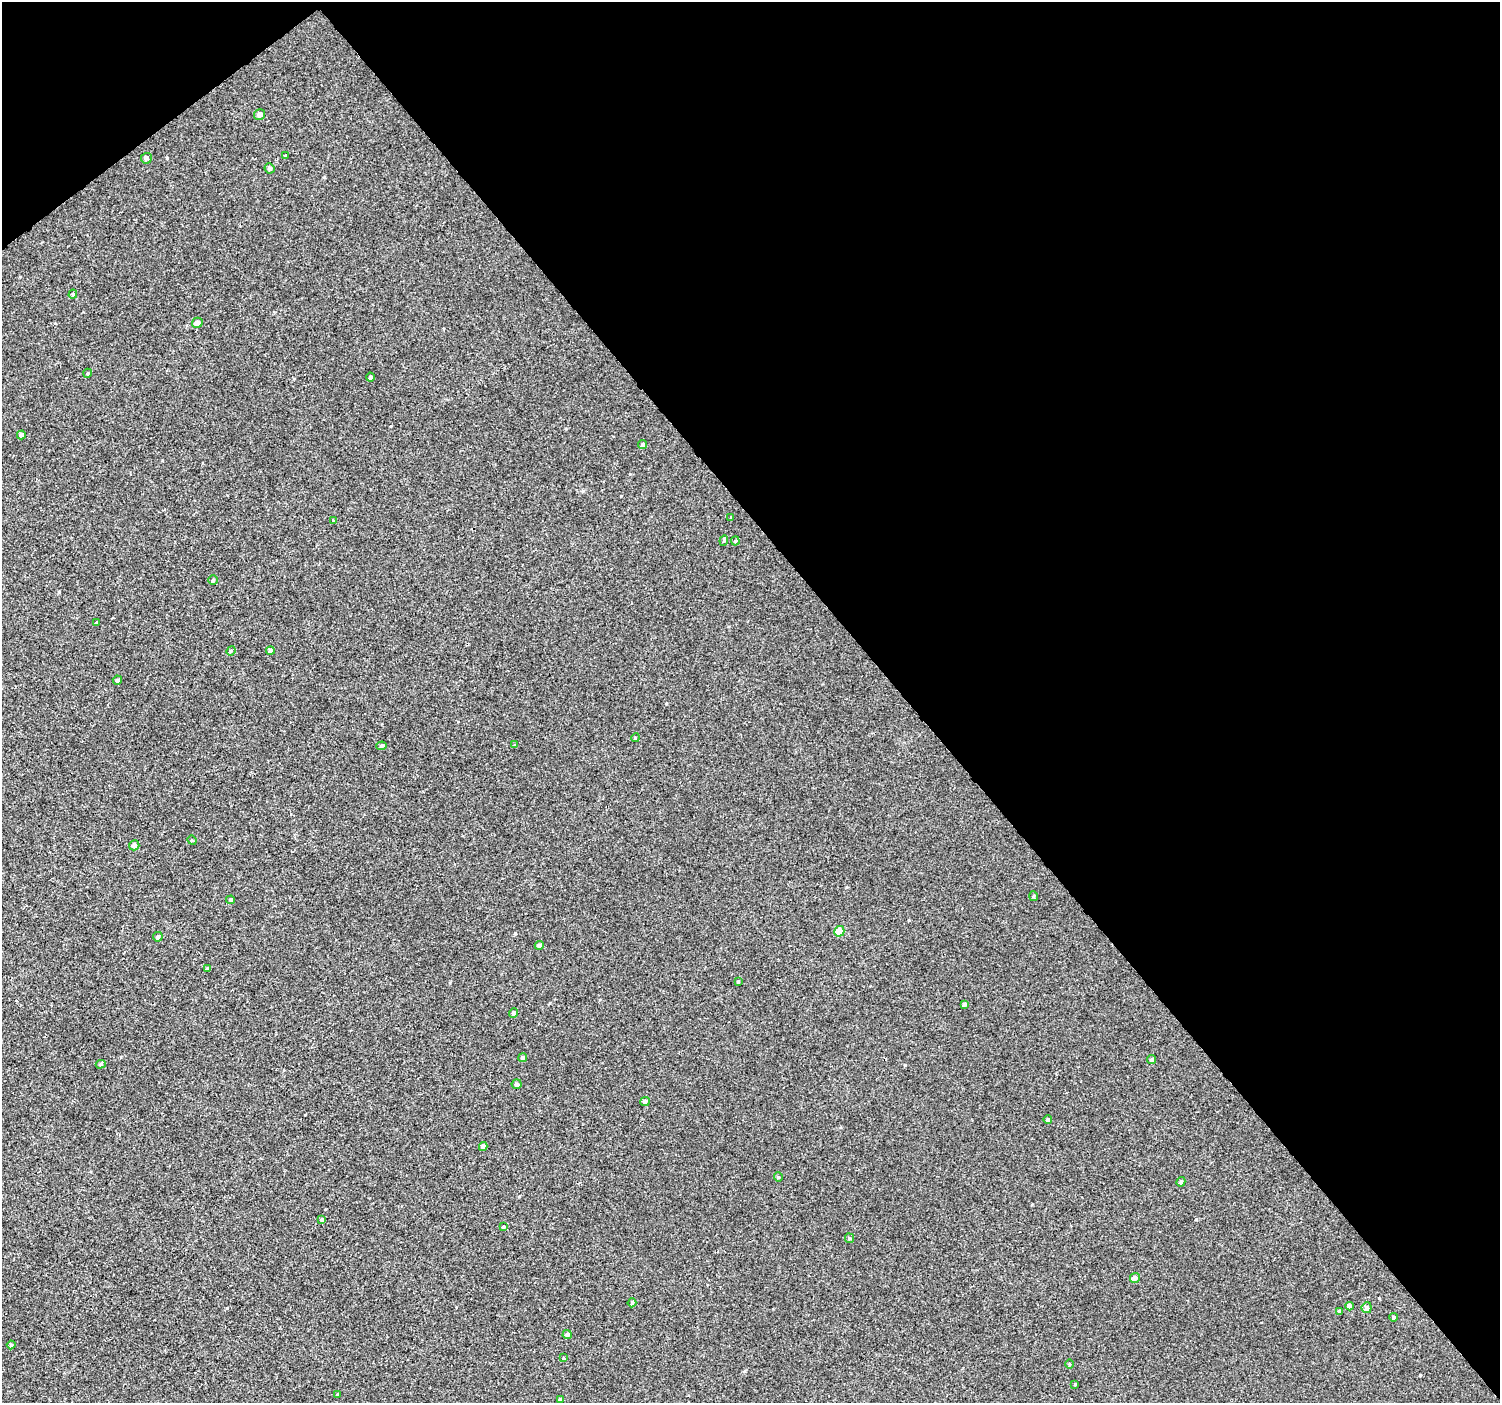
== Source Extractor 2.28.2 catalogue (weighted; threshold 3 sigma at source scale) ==
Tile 3 of 4 x 4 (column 3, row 1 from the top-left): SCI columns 2999-4496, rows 4405-5805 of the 5993 x 5943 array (HDU 1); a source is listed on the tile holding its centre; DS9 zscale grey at full resolution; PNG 1502 x 1405 px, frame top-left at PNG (2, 2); each listed source drawn as its Kron ellipse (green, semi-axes under 4 px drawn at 4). Shown black and unused: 41% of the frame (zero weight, under 2 of 3 exposures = <1% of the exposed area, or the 3 px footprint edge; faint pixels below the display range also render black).
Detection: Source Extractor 2.28.2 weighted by HDU 2 'WHT'; one run over the whole footprint, this tile lists its part. Background 3.04e-04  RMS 0.0042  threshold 0.019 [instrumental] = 3 sigma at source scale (4.5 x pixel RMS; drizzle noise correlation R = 1.50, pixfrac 1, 0.0396/0.0396 arcsec/px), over >= 5 px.
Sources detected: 58; all 58 listed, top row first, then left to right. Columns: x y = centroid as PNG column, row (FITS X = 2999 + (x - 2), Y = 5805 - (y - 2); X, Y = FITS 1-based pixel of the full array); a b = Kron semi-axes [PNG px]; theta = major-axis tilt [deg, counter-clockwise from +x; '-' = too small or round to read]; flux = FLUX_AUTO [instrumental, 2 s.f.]
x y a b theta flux
260 114 6 5 - 1.5
285 156 3 3 - 1.9
146 158 5 5 - 1.2
270 168 5 4 - 1.1
73 294 5 4 - 0.75
197 323 5 5 - 2
88 373 4 3 - 0.38
370 377 4 4 - 0.87
21 435 4 4 - 1.3
643 444 4 4 - 0.7
731 517 3 3 - 0.31
334 520 4 3 - 1.1
724 540 5 3 - 1.7
735 541 4 4 - 0.47
213 580 5 5 - 0.55
97 623 3 3 - 1.9
231 651 5 4 - 0.52
270 651 4 4 - 1.2
117 680 5 4 - 0.79
635 738 4 3 - 0.36
515 745 3 3 - 1.2
381 746 5 4 - 0.64
192 840 5 4 - 0.48
134 845 5 5 - 1.3
1033 896 5 3 - 0.39
231 900 4 4 - 0.71
839 931 5 5 - 8.4
158 937 5 4 - 0.85
539 945 4 4 - 1.2
207 969 4 3 - 0.54
738 981 3 3 - 0.34
964 1004 4 4 - 0.67
513 1013 5 4 - 0.78
522 1058 4 4 - 0.69
1152 1059 4 4 - 0.77
101 1064 5 4 - 0.7
517 1084 5 5 - 0.97
645 1101 5 4 - 1.1
1048 1120 4 4 - 0.89
483 1146 4 4 - 2
778 1177 4 4 - 0.44
1181 1182 5 4 - 1.1
322 1220 4 4 - 0.75
503 1227 4 4 - 0.72
849 1238 5 4 - 0.49
1135 1278 5 4 - 1.8
632 1303 4 3 - 0.47
1349 1306 4 4 - 1.2
1367 1308 5 5 - 1.4
1339 1311 4 3 - 0.62
1394 1317 4 4 - 0.82
567 1335 5 4 - 0.88
11 1345 4 4 - 0.48
564 1358 3 2 - 0.68
1069 1364 5 3 - 0.4
1075 1384 4 3 - 0.32
337 1395 3 3 - 1.4
560 1399 4 3 - 0.6
Unlisted compact peaks at least as high as the median listed source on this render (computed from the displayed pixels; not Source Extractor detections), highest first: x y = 227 1308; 1420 1375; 905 1065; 167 158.